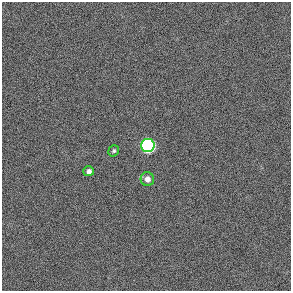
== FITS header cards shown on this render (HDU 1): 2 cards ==
NAXIS1  =                  289 / length of data axis 1
NAXIS2  =                  289 / length of data axis 2

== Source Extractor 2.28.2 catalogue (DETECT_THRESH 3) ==
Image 289 x 289 px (HDU 1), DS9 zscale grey, 1 PNG px = 1 image px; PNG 293 x 293 px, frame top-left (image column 1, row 289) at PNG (2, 2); each listed source drawn as its Kron ellipse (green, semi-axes under 4 px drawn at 4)
Background -0.0969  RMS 49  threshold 148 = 3 sigma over >= 5 px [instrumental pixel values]
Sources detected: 4; all 4 listed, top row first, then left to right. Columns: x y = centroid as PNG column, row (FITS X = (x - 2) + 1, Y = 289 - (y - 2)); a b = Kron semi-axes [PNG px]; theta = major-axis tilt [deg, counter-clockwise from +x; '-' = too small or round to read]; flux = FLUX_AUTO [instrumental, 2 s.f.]
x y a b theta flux
148 145 7 6 - 1.3e+06
114 151 6 5 - 6.4e+03
89 171 5 5 - 1.2e+04
147 179 7 6 - 1.7e+04